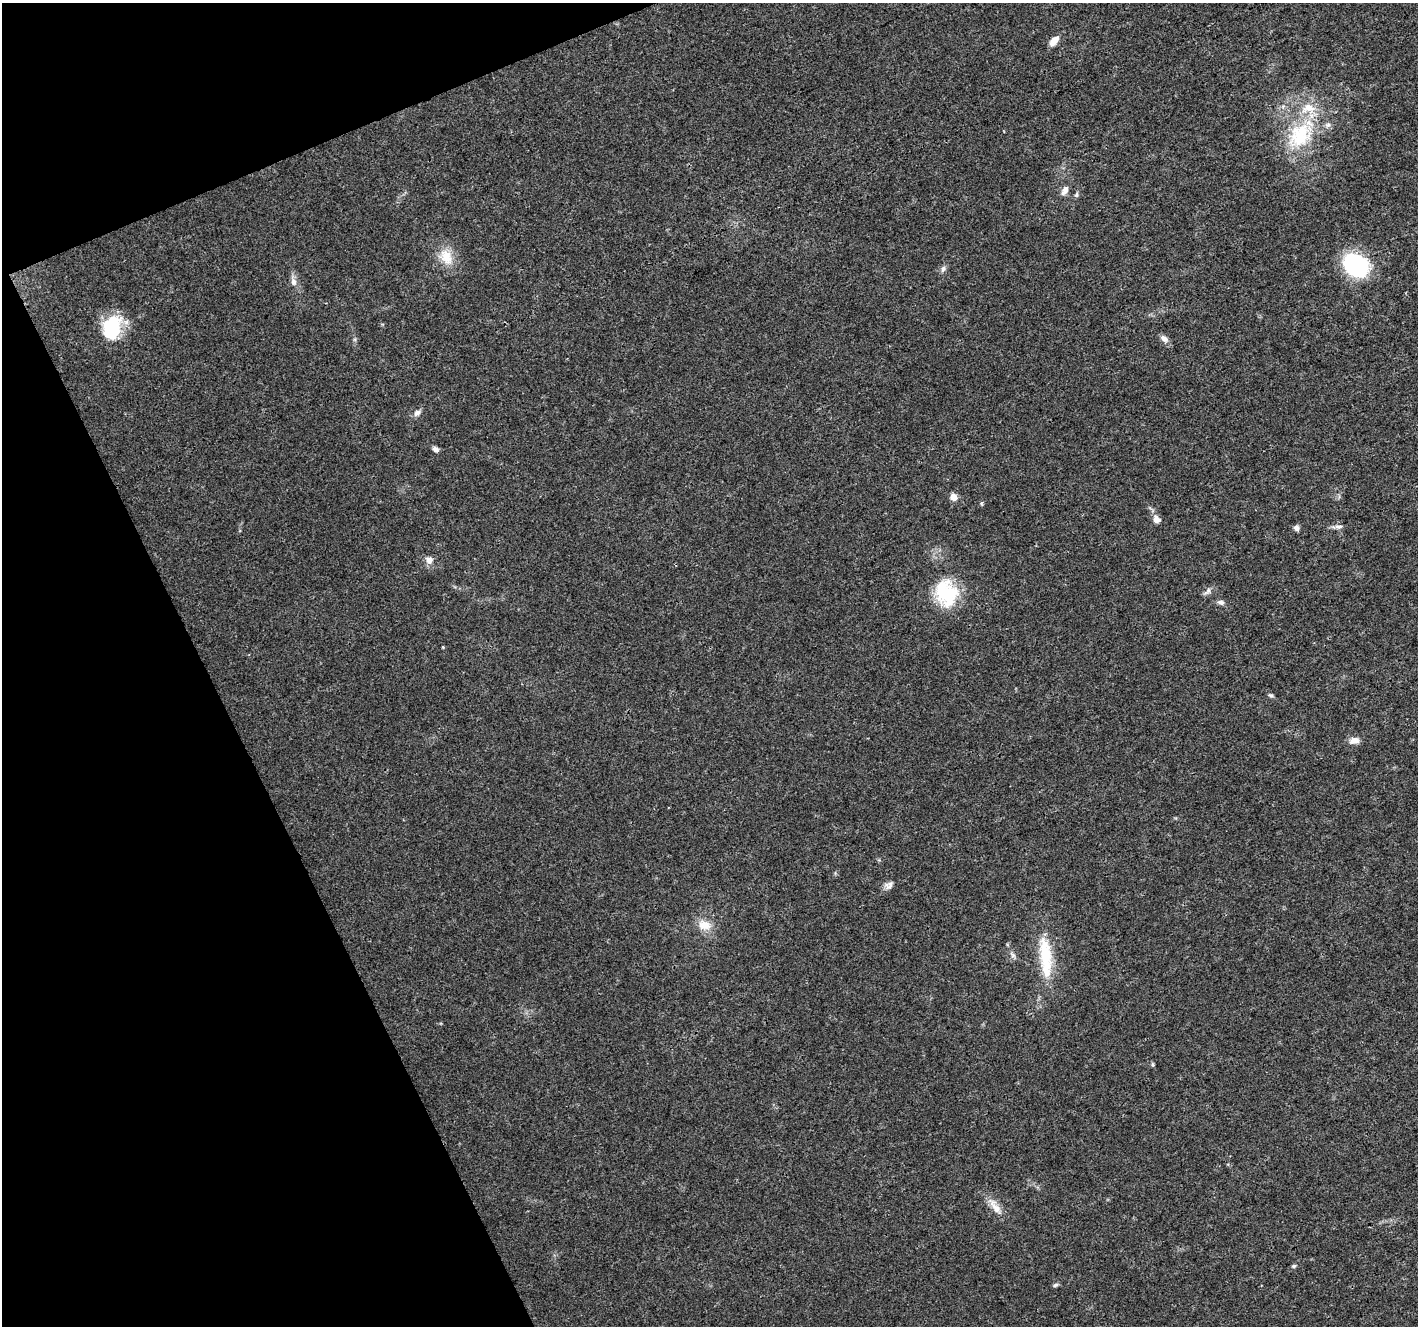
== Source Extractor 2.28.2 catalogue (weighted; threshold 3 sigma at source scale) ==
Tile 5 of 4 x 4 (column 1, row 2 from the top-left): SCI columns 1-1416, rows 2737-4060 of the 5668 x 5532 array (HDU 1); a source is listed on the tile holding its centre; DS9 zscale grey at full resolution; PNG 1420 x 1328 px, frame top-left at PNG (2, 3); no overlay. Shown black and unused: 20% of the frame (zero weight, under 3 of 4 exposures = <1% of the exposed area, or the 3 px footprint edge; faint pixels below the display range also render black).
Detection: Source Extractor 2.28.2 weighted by HDU 2 'WHT'; one run over the whole footprint, this tile lists its part. Background 0.0175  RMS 0.003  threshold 0.0133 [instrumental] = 3 sigma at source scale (4.5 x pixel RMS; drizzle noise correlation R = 1.50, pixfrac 1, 0.0396/0.0396 arcsec/px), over >= 5 px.
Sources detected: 32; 1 inside a brighter object's white glare — not listed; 1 inside a brighter listed object's ellipse — not listed separately; the other 30 listed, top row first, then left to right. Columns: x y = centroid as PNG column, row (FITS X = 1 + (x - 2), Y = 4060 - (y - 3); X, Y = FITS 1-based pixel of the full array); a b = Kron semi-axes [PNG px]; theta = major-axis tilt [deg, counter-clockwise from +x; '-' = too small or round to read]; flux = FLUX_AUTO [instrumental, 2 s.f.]
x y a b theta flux
1054 41 12 7 50 2.9
1300 135 45 30 47 22
1065 190 12 7 61 1.8
1076 195 7 5 74 0.59
446 257 25 16 -61 6.3
1356 265 28 22 -31 28
943 269 10 6 74 0.91
293 282 10 7 -72 1.5
111 324 30 18 21 12
1164 338 11 7 -39 1.5
417 413 10 6 40 1.2
435 449 7 6 - 1
953 497 5 5 - 4.2
1156 519 11 8 -65 1.8
1339 526 13 4 -3 1
1296 528 7 6 - 0.92
429 560 9 9 - 1.8
1208 591 9 6 83 0.89
946 593 36 28 -73 17
1221 602 10 6 -16 1.1
1271 695 7 5 -27 0.54
1354 740 12 8 15 2.2
889 885 14 8 41 1.6
704 925 18 13 -17 4.2
1012 955 10 5 -49 0.94
1045 957 61 15 -84 14
1153 1064 6 4 -90 0.38
995 1206 30 9 -54 3.6
1294 1266 5 4 - 0.59
1055 1285 7 5 18 0.59